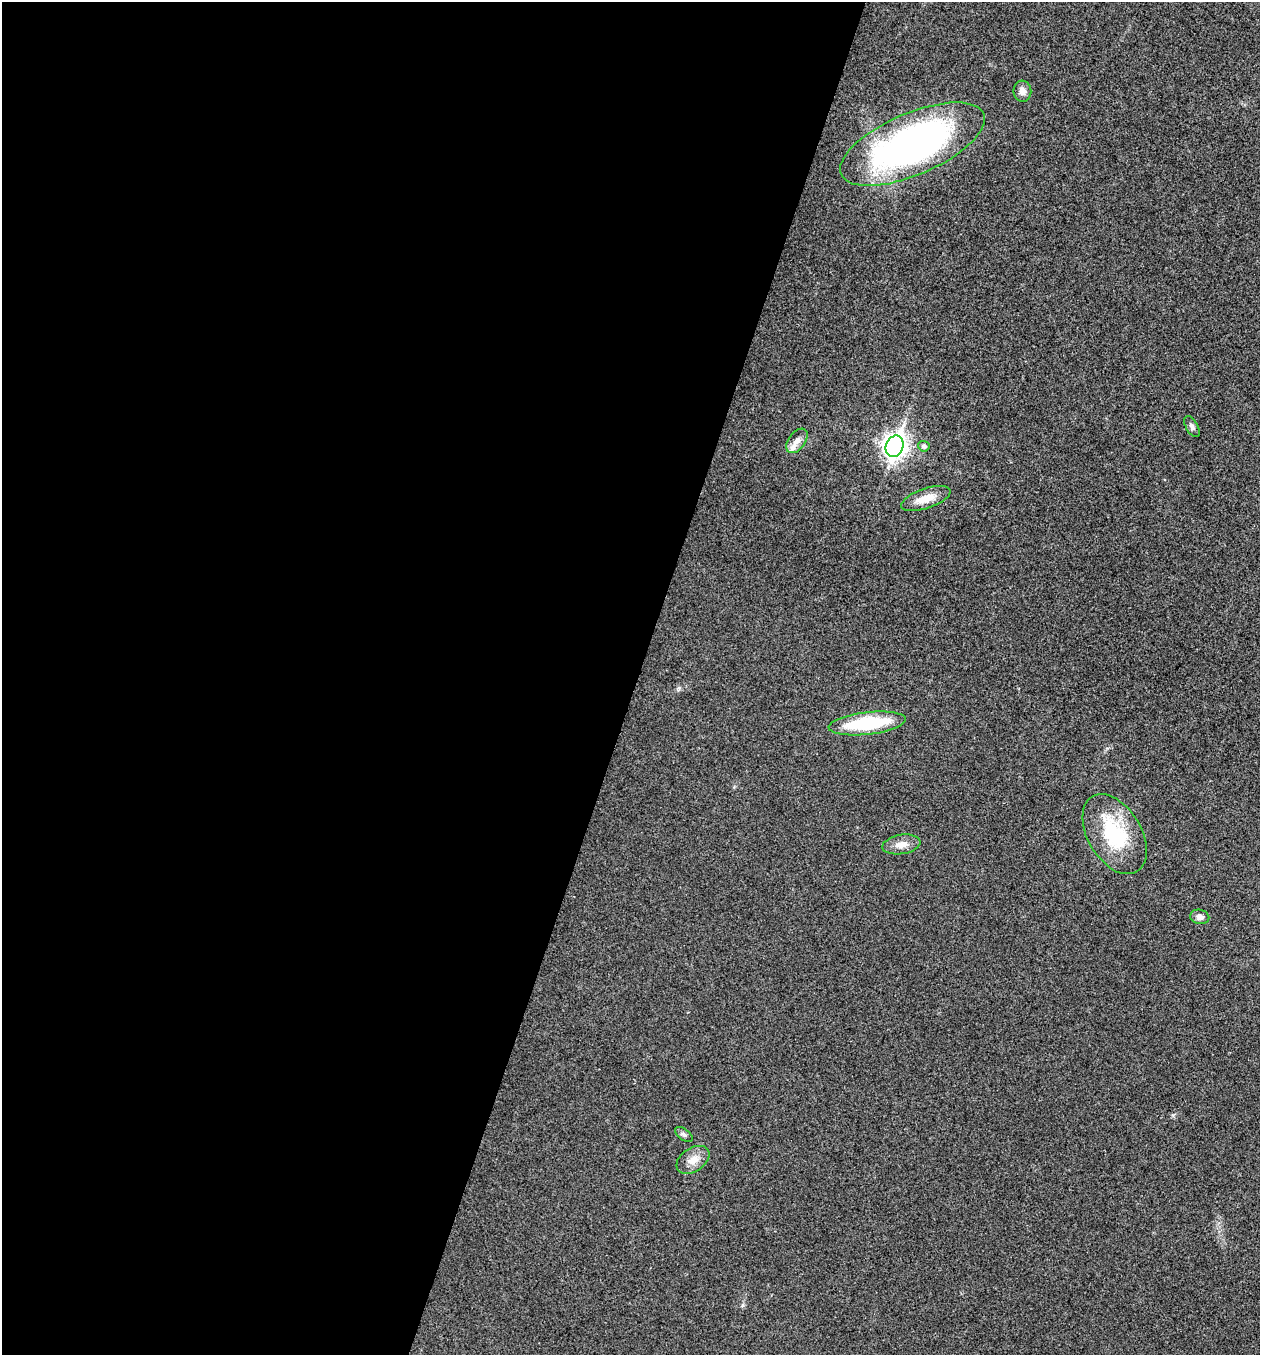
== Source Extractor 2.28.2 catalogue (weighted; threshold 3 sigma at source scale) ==
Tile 5 of 4 x 4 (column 1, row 2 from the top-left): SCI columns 136-1393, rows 2711-4063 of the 5431 x 5418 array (HDU 1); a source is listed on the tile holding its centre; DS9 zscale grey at full resolution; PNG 1262 x 1357 px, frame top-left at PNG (2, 2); each listed source drawn as its Kron ellipse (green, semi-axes under 4 px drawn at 4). Shown black and unused: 51% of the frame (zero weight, under 3 of 4 exposures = <1% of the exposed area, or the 3 px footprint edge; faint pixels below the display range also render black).
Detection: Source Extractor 2.28.2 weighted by HDU 2 'WHT'; one run over the whole footprint, this tile lists its part. Background 0.0238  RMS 0.0052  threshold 0.0236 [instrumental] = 3 sigma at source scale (4.5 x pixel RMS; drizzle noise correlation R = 1.50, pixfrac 1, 0.05/0.05 arcsec/px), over >= 5 px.
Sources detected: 14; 1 inside a brighter listed object's ellipse — not listed separately; the other 13 listed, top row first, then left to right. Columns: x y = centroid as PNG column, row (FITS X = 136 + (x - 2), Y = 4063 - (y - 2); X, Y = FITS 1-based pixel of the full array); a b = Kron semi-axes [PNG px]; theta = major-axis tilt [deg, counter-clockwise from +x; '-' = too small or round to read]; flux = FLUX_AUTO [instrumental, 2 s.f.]
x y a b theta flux
1022 91 10 9 - 2.8
912 144 77 31 23 200
1192 427 11 6 -61 1.8
797 441 14 8 54 3.7
895 446 11 8 69 360
924 446 6 5 - 1.4
926 499 26 10 19 7.7
867 723 39 11 7 35
1115 834 44 26 -59 36
901 844 19 9 9 4.8
1200 917 10 7 -11 2.3
684 1134 10 5 -37 1.3
693 1160 18 12 33 5.8
Unlisted compact peaks at least as high as the median listed source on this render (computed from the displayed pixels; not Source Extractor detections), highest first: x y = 679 688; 743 1305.